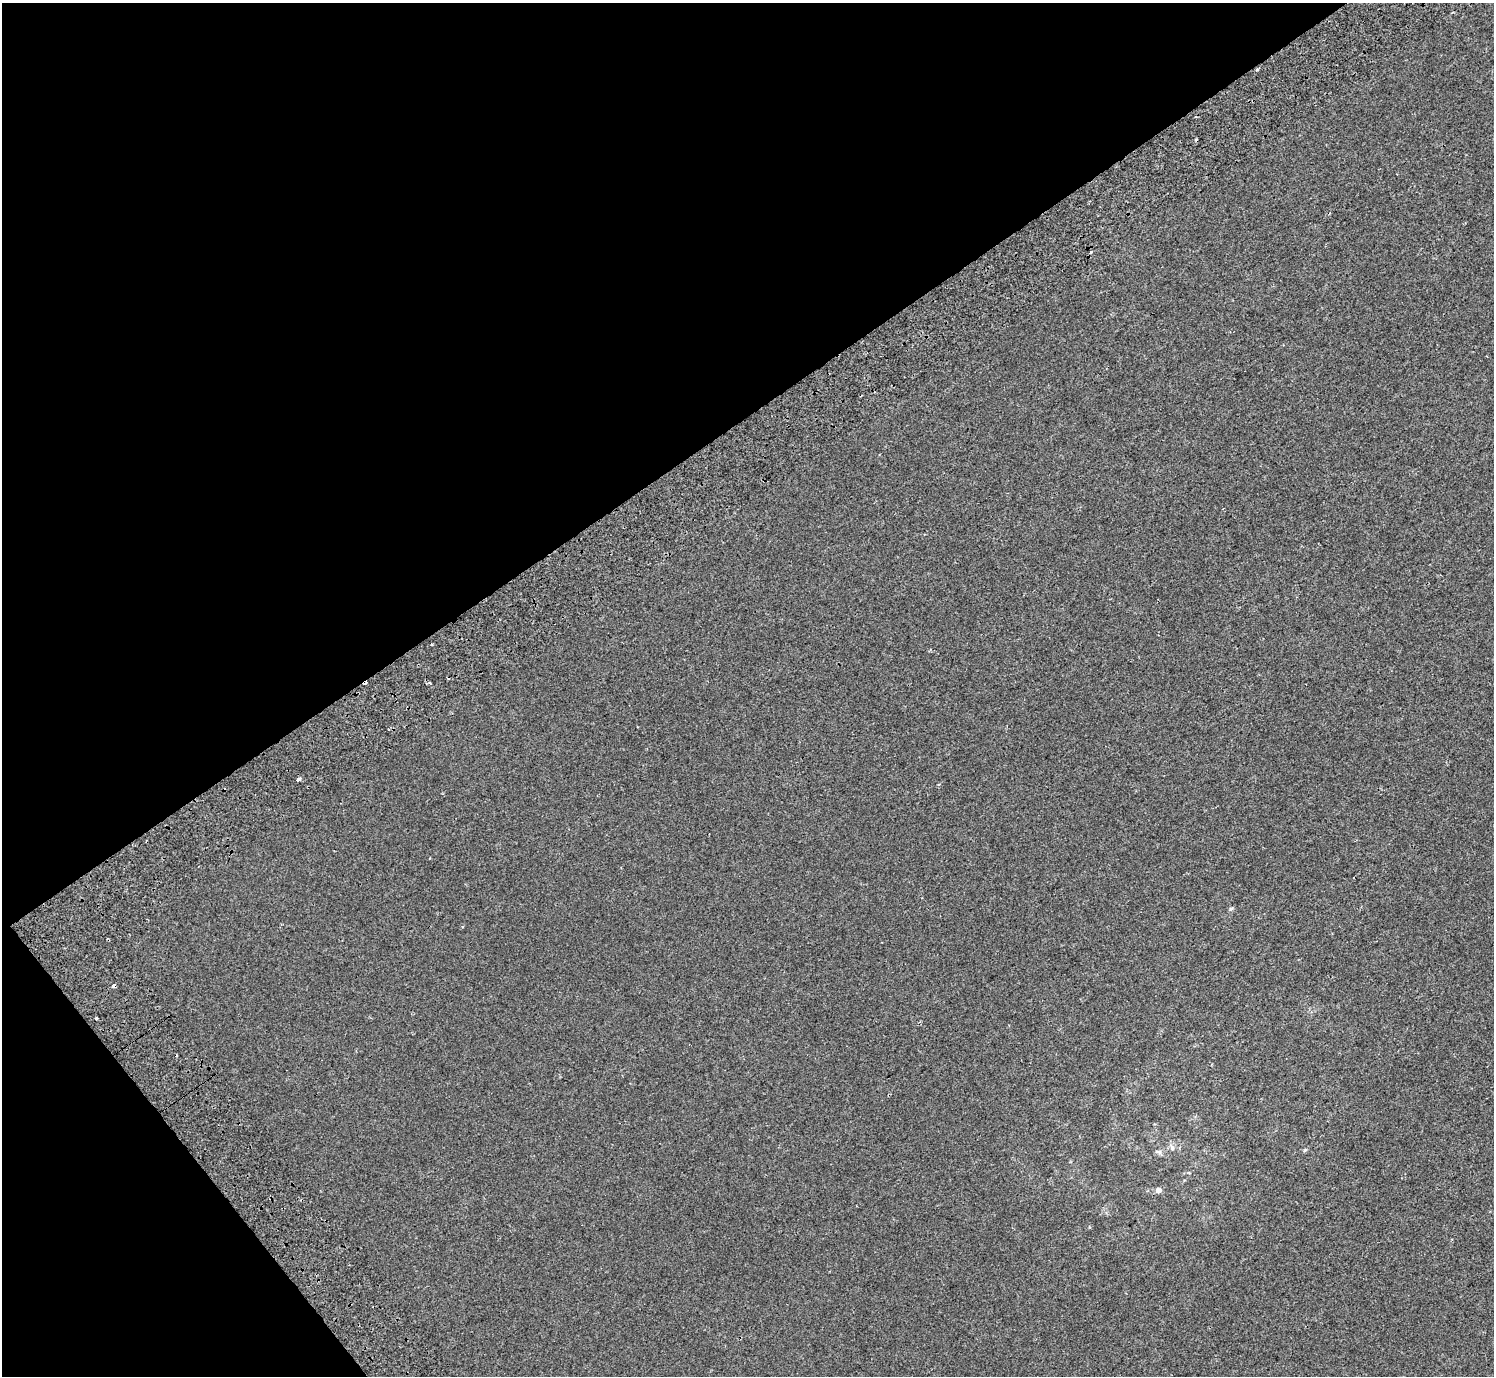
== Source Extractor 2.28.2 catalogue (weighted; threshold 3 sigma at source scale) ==
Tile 5 of 4 x 4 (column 1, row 2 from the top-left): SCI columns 103-1594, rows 3026-4399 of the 6176 x 6111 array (HDU 1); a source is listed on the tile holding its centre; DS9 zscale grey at full resolution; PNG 1496 x 1378 px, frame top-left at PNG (2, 3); no overlay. Shown black and unused: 35% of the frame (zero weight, under 2 of 3 exposures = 7% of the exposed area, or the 3 px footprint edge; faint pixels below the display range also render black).
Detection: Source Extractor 2.28.2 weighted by HDU 2 'WHT'; one run over the whole footprint, this tile lists its part. Background -9.91e-05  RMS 0.0046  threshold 0.0209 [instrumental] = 3 sigma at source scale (4.5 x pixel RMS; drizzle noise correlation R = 1.50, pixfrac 1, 0.0396/0.0396 arcsec/px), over >= 5 px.
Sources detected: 16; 6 cosmic-ray / hot-pixel residue — not listed; the other 10 listed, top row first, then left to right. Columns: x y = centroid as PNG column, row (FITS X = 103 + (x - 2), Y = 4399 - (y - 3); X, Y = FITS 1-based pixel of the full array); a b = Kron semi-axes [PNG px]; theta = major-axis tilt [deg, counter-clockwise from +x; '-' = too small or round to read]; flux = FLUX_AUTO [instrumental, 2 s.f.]
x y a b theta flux
1091 252 3 2 - 0.67
430 683 4 3 - 0.44
298 779 4 3 - 4.8
1231 909 7 4 44 0.61
114 986 4 3 - 2.2
96 1018 3 3 - 1.2
1172 1148 6 4 90 0.74
1305 1150 5 3 - 0.5
1157 1151 7 4 0 0.75
1158 1190 6 5 - 1.8
Overlapping masked pixels (flux is a lower limit): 1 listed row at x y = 114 986